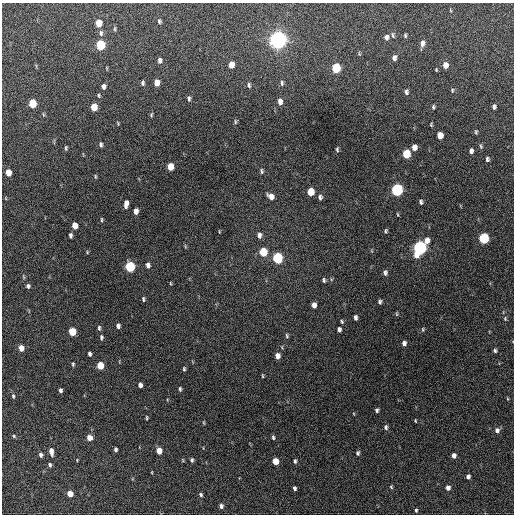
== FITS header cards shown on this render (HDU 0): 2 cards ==
NAXIS1  =                  512 / Axis length
NAXIS2  =                  512 / Axis length

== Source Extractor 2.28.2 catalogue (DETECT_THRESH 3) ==
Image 512 x 512 px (HDU 0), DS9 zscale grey, 1 PNG px = 1 image px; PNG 516 x 516 px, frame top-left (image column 1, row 512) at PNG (2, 3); no overlay
Background 326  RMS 18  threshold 53.2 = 3 sigma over >= 5 px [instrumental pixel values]
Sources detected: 133; all 133 listed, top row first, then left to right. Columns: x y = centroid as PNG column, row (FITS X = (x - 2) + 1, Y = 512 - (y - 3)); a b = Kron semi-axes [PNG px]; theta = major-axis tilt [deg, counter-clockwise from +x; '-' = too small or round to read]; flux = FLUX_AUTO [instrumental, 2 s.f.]
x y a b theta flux
450 10 5 3 - 1000
159 21 5 4 - 2100
99 23 6 5 - 22000
115 29 7 3 82 1500
101 33 8 5 -82 3200
393 35 8 4 -74 1900
405 35 5 4 - 1700
386 37 6 5 - 4000
278 40 7 6 - 890000
422 43 8 5 82 5000
100 45 6 5 - 77000
359 54 6 4 -75 1400
394 58 6 5 - 4200
160 60 6 5 - 3900
231 65 6 5 - 13000
445 65 6 5 - 10000
107 68 5 3 - 920
336 68 6 5 - 73000
143 83 5 3 - 2400
157 83 6 4 90 13000
282 83 8 5 -88 2600
249 85 7 5 -73 2500
104 86 5 4 - 3700
452 90 6 4 89 1600
406 92 6 4 89 2900
99 95 5 4 - 1500
189 98 6 4 -83 2400
280 102 6 5 - 6200
32 103 6 5 - 40000
94 107 6 5 - 24000
433 107 5 3 - 1700
494 107 5 4 - 3000
43 114 6 3 -72 1200
151 115 6 4 88 1500
235 122 6 4 -83 1800
118 123 5 2 - 970
431 125 4 3 - 1200
476 132 5 4 - 1500
440 135 6 5 - 14000
101 144 6 4 -85 2300
481 146 6 4 -69 1600
414 147 5 4 - 8600
66 148 5 3 - 1600
337 149 6 3 -89 1800
471 151 5 4 - 3800
406 154 6 5 - 44000
487 159 5 4 - 2500
170 167 6 5 - 20000
261 171 7 5 -81 2300
8 173 6 4 -82 16000
95 176 6 3 -89 1300
397 190 6 5 - 200000
311 192 6 5 - 25000
271 196 7 5 -48 9500
320 197 6 5 - 3100
421 202 6 4 -75 2300
126 204 7 4 86 7200
136 211 5 4 - 6100
398 215 5 2 - 1000
101 220 6 3 90 1400
75 226 5 4 - 14000
386 231 4 3 - 1600
219 232 4 2 - 920
70 235 5 3 - 2900
259 235 6 5 - 4900
484 238 6 5 - 100000
427 240 7 5 78 7500
420 248 8 6 71 330000
87 252 5 4 - 1100
263 252 6 5 - 43000
278 258 6 5 - 120000
148 265 7 5 -83 4100
130 267 6 5 - 99000
385 273 6 5 - 3200
324 280 6 4 -73 2100
170 283 4 2 - 930
28 286 5 5 - 2700
143 299 6 3 -88 1800
380 302 5 4 - 2600
314 305 5 4 - 6600
397 314 6 4 -88 1300
355 317 5 4 - 3500
505 319 6 4 -71 1600
342 321 5 4 - 1500
118 326 5 4 - 3700
99 328 7 4 -84 2100
339 329 5 4 - 3500
423 329 6 4 -84 1500
72 331 5 5 - 37000
287 336 6 4 -76 1800
101 337 6 4 81 2100
404 343 5 4 - 4200
21 348 5 4 - 11000
495 351 5 4 - 2100
89 354 4 3 - 2700
277 356 5 4 - 7200
73 364 4 3 - 1600
100 365 5 5 - 26000
184 369 5 3 - 1700
262 376 5 3 - 1200
140 385 5 4 - 5000
180 389 4 3 - 2100
60 390 4 3 - 2800
13 396 6 4 -80 2000
377 410 4 4 - 2400
147 418 4 3 - 1300
415 421 3 2 - 990
204 423 5 3 - 1100
386 427 6 5 - 2700
497 430 7 6 - 4500
14 436 5 4 - 1500
89 438 5 5 - 9700
273 438 5 4 - 1900
116 449 4 3 - 2600
51 451 8 4 -79 7100
159 451 5 4 - 13000
358 453 5 4 - 2100
41 455 5 4 - 3100
454 455 5 4 - 5100
77 460 3 3 - 850
192 460 5 4 - 2100
275 461 5 5 - 18000
295 461 5 3 - 2200
50 465 5 4 - 2400
152 472 4 2 - 800
468 477 5 4 - 4000
391 487 5 4 - 1400
294 488 4 3 - 2700
448 488 5 5 - 5100
70 494 5 4 - 16000
201 495 5 5 - 2200
221 506 5 4 - 3500
416 510 4 3 - 1600